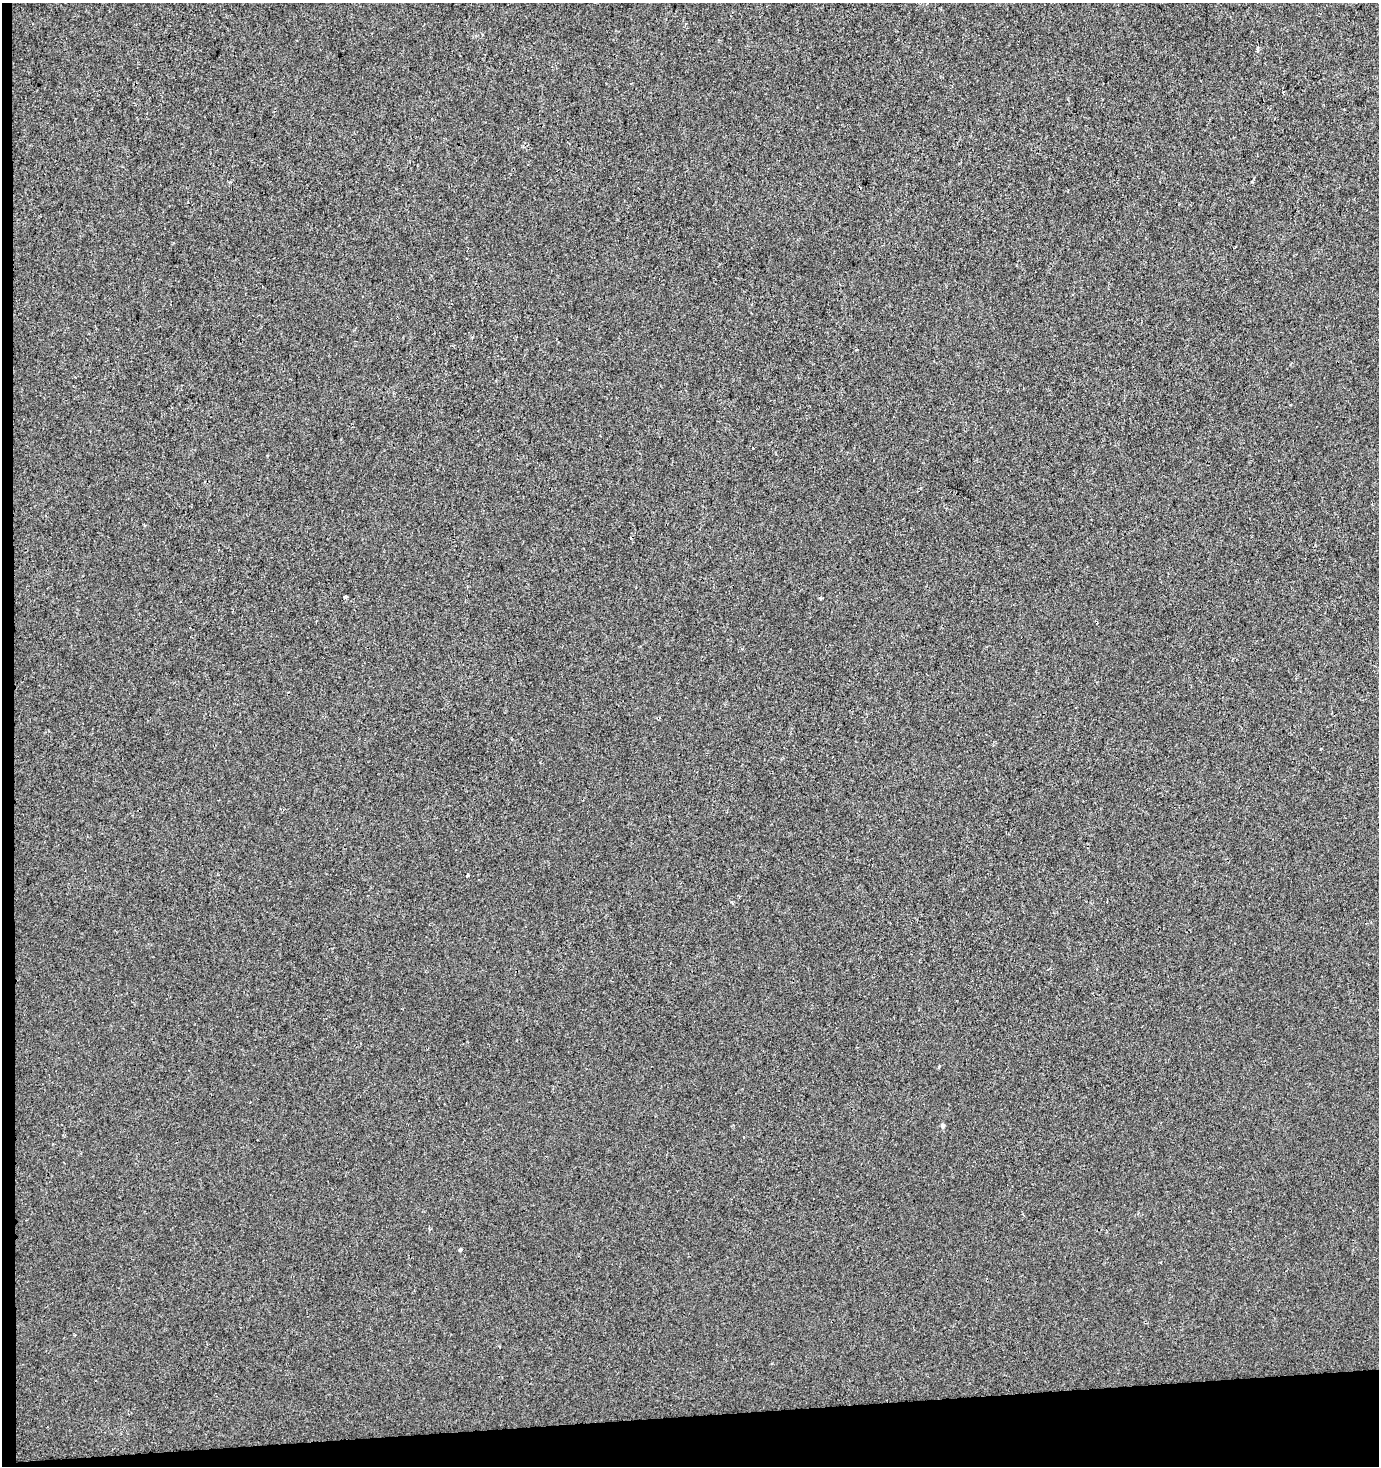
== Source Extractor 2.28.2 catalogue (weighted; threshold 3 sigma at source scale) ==
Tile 7 of 3 x 3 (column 1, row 3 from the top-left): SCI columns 1-1377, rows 1-1464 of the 4131 x 4392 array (HDU 1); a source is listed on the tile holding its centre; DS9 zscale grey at full resolution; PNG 1381 x 1468 px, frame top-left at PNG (2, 3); no overlay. Shown black and unused: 4% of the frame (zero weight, under 2 of 3 exposures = <1% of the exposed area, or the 3 px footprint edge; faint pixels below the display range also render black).
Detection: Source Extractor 2.28.2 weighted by HDU 2 'WHT'; one run over the whole footprint, this tile lists its part. Background 7.20e-04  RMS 0.0053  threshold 0.0239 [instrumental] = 3 sigma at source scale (4.5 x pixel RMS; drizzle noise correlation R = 1.50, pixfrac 1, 0.0396/0.0396 arcsec/px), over >= 5 px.
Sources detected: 9; all 9 listed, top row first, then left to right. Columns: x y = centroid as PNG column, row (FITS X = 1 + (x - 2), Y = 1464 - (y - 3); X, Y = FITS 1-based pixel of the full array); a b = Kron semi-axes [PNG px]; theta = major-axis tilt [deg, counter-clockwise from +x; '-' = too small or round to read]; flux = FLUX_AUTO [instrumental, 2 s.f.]
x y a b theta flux
1257 51 5 4 - 0.97
1283 92 4 2 - 0.48
857 349 3 3 - 0.57
345 597 4 3 - 0.99
820 598 5 3 - 0.65
468 876 4 3 - 7.6
939 1067 4 3 - 0.71
943 1125 6 5 - 1.3
460 1250 4 3 - 0.96